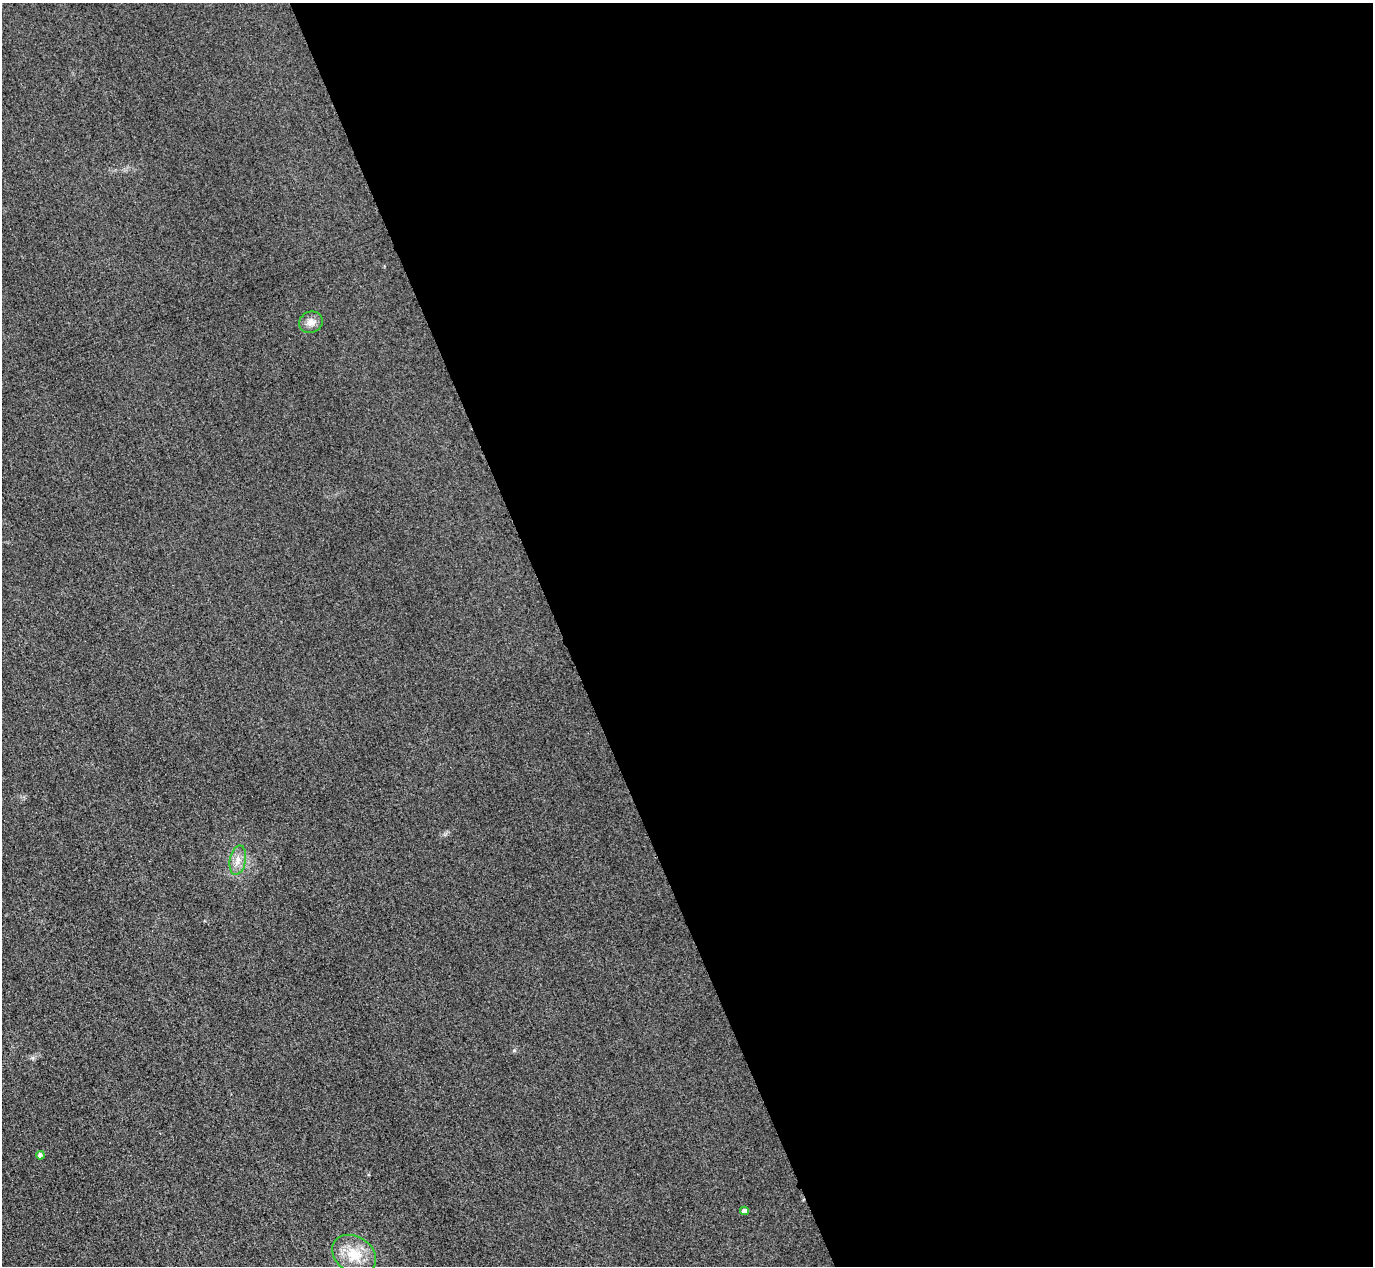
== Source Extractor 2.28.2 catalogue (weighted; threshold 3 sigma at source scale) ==
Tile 8 of 4 x 4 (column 4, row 2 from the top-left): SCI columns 4145-5515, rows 2833-4096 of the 5546 x 5533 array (HDU 1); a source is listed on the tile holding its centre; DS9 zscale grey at full resolution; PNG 1375 x 1268 px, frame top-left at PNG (2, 3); each listed source drawn as its Kron ellipse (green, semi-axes under 4 px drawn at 4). Shown black and unused: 59% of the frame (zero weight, under 3 of 4 exposures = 3% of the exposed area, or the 3 px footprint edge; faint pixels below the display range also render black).
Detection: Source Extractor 2.28.2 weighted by HDU 2 'WHT'; one run over the whole footprint, this tile lists its part. Background 0.133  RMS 0.019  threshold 0.0842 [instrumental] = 3 sigma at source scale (4.5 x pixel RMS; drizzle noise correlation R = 1.50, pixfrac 1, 0.05/0.05 arcsec/px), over >= 5 px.
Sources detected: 5; all 5 listed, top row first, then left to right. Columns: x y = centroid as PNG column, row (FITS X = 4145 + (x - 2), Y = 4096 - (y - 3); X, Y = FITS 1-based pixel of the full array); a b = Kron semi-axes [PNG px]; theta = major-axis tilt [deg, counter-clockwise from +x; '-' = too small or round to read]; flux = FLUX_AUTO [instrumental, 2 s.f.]
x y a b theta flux
311 322 12 10 24 13
238 860 15 8 78 15
40 1155 4 4 - 6.3
744 1211 4 4 - 7
354 1255 23 18 -33 49